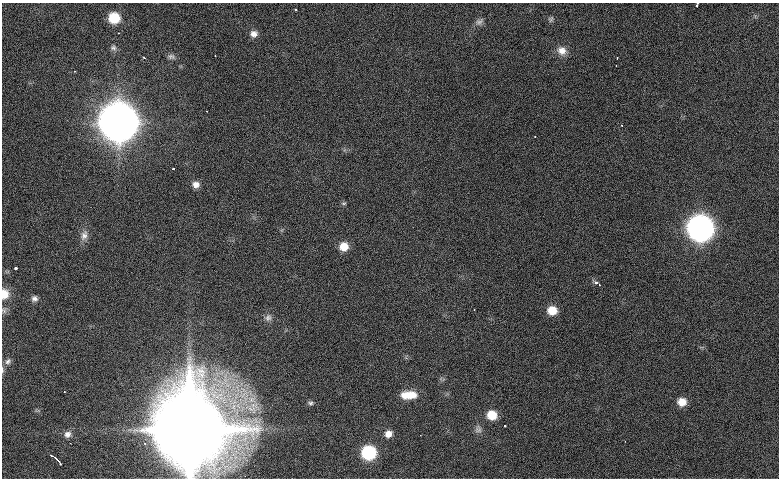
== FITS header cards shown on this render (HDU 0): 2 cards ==
NAXIS1  =                  777 / length of data axis 1
NAXIS2  =                  476 / length of data axis 2

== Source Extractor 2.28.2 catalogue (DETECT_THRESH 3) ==
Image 777 x 476 px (HDU 0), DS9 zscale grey, 1 PNG px = 1 image px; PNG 781 x 480 px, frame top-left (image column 1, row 476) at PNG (2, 3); no overlay
Background 788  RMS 23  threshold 68.3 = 3 sigma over >= 5 px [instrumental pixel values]
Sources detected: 50; all 50 listed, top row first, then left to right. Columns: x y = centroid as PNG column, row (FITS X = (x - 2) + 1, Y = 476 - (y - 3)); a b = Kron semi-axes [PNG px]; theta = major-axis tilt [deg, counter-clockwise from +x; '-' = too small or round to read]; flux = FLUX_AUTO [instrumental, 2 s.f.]
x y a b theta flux
697 4 4 3 - 5.6e+03
296 10 3 2 - 1.5e+03
114 18 9 8 - 5.4e+04
551 19 7 6 - 3.3e+03
479 22 12 7 31 6.2e+03
119 33 3 3 - 1.1e+03
254 34 9 8 - 9.8e+03
113 48 9 7 -15 4.5e+03
562 51 12 11 - 1.4e+04
215 55 2 2 - 9.3e+02
171 57 10 7 -5 4.7e+03
144 58 4 3 - 1.4e+03
617 58 3 3 - 1.7e+03
616 66 2 2 - 1.4e+03
75 71 2 2 - 9.2e+02
207 111 2 2 - 1.2e+03
119 122 15 15 - 5.9e+06
535 136 3 2 - 1.5e+03
174 168 3 3 - 3.4e+03
196 185 9 8 - 9.4e+03
344 203 7 4 -7 2.2e+03
700 228 11 11 - 1.8e+06
84 235 15 9 73 1.1e+04
344 246 8 8 - 2.4e+04
16 268 3 3 - 6.9e+03
596 282 6 4 -26 4.3e+03
599 284 3 2 - 1.1e+03
4 294 11 9 88 2.0e+04
34 299 8 7 - 6.1e+03
4 310 10 7 83 4.7e+03
474 310 2 2 - 9.5e+02
552 310 9 8 - 2.8e+04
268 318 11 9 59 7.0e+03
8 361 10 7 47 5.8e+03
2 370 9 4 87 3.2e+03
64 392 3 2 - 1.2e+03
408 395 17 8 2 3.0e+04
682 402 9 8 - 1.9e+04
310 403 7 5 -9 3.4e+03
492 415 9 8 - 3.2e+04
505 426 3 3 - 1.9e+03
190 428 66 20 -90 4.2e+07
478 429 11 9 82 6.7e+03
67 434 10 9 - 9.3e+03
388 434 8 7 - 1.1e+04
625 441 2 2 - 7.9e+02
144 443 3 2 - 1.6e+03
369 453 9 9 - 1.5e+05
55 458 12 3 -37 7.3e+03
60 463 5 2 - 2.9e+03
At the frame edge (FLAGS 8, measured only in part): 5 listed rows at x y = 697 4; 4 294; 4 310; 2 370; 190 428